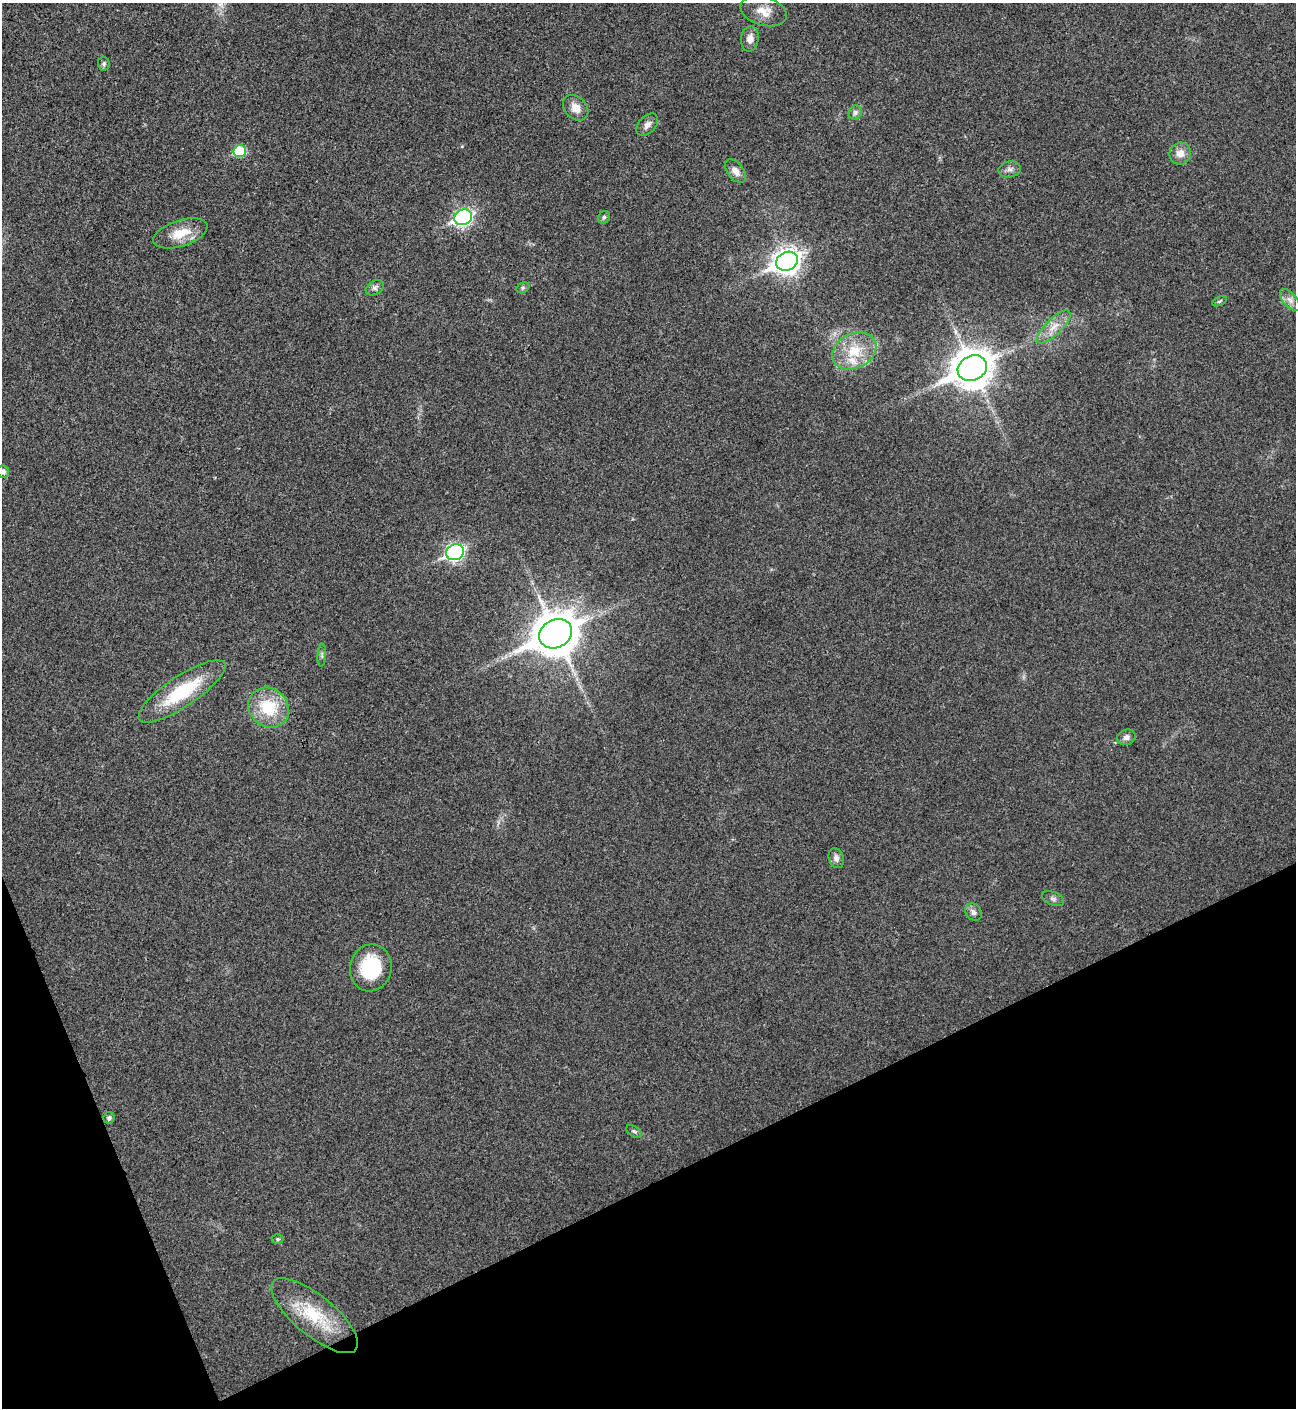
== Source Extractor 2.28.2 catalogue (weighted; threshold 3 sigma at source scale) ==
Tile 14 of 4 x 4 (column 2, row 4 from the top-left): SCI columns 1582-2875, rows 3-1408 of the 5618 x 5630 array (HDU 1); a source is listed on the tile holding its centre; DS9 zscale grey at full resolution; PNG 1298 x 1410 px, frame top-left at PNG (2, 3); each listed source drawn as its Kron ellipse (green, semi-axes under 4 px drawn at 4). Shown black and unused: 20% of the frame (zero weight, under 3 of 4 exposures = <1% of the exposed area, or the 3 px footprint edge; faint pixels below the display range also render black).
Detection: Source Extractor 2.28.2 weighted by HDU 2 'WHT'; one run over the whole footprint, this tile lists its part. Background 0.0196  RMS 0.0055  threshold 0.0249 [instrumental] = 3 sigma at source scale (4.5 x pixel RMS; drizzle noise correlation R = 1.50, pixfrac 1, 0.05/0.05 arcsec/px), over >= 5 px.
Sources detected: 37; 1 inside a brighter listed object's ellipse — not listed separately; the other 36 listed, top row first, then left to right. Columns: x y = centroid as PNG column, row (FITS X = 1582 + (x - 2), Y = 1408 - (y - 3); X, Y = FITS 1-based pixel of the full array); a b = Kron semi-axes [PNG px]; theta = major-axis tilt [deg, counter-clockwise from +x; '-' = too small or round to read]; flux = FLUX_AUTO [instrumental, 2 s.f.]
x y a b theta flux
764 11 24 14 -17 8.8
750 39 13 9 83 4.2
104 64 7 6 - 1.3
576 108 14 10 -45 5.8
855 113 7 6 - 1.9
647 125 13 8 47 3.1
240 151 6 6 - 26
1180 153 11 10 - 5.3
1010 169 11 8 11 2.5
735 171 14 8 -52 3.9
463 217 9 7 28 150
604 217 6 5 - 1.2
180 233 28 13 18 12
787 261 11 9 25 480
375 288 10 6 31 2
523 288 7 5 30 0.94
1290 300 13 6 -49 3.2
1219 301 8 4 27 0.95
1054 327 22 8 44 7
854 351 23 17 27 18
972 368 15 12 25 1300
3 472 6 5 - 2
455 552 9 7 24 140
556 634 17 14 27 1600
322 655 11 3 85 1.1
182 691 51 15 34 34
269 708 21 19 -40 26
1126 737 9 7 20 2.6
836 858 10 7 -71 2.7
1053 899 12 6 -23 1.8
973 912 9 7 -54 2.4
371 968 23 20 78 31
109 1118 6 5 - 1.2
634 1131 8 5 -31 1.2
278 1239 6 5 - 0.87
315 1316 53 20 -40 28
Isophote crosses this tile's border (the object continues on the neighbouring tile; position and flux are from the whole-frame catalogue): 1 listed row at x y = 3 472